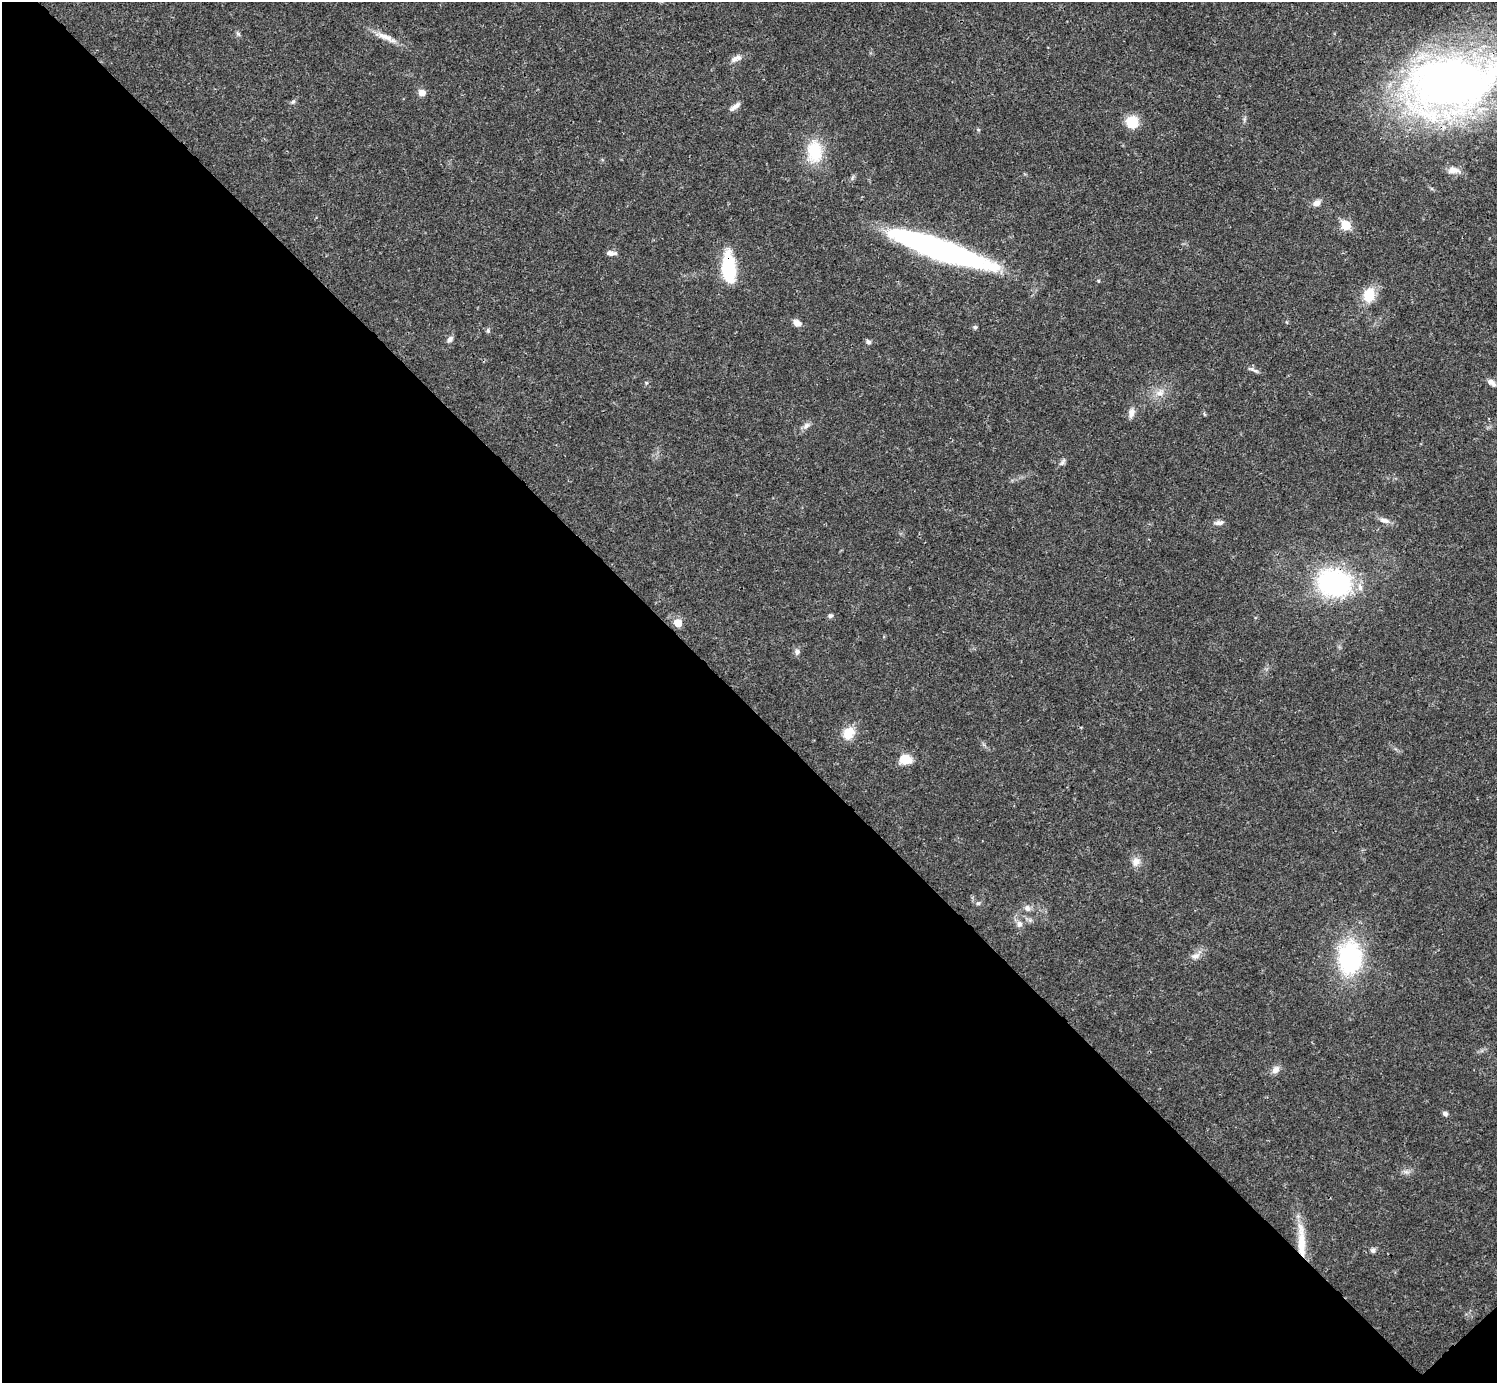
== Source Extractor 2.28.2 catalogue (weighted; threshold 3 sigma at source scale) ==
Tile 14 of 4 x 4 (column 2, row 4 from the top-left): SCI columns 1495-2989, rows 158-1538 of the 5981 x 5981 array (HDU 1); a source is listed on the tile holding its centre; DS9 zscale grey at full resolution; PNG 1499 x 1385 px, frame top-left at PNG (2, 2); no overlay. Shown black and unused: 49% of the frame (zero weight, under 3 of 4 exposures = <1% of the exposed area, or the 3 px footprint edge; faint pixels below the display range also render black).
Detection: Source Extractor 2.28.2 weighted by HDU 2 'WHT'; one run over the whole footprint, this tile lists its part. Background 0.0207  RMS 0.0023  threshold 0.0101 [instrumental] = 3 sigma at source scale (4.5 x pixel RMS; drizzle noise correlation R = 1.50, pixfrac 1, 0.05/0.05 arcsec/px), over >= 5 px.
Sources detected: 47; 1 inside a brighter listed object's ellipse — not listed separately; the other 46 listed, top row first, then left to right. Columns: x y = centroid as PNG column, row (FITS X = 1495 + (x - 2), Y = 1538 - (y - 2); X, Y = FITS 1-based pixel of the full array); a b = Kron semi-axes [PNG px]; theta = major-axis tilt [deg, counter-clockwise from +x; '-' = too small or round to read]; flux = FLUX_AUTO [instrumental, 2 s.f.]
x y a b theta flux
238 34 7 4 -45 0.41
386 37 22 7 -24 2.3
736 58 16 7 24 1.4
1451 84 74 46 9 180
422 93 8 7 - 1.4
293 102 6 5 - 0.4
735 107 15 5 39 1.1
1132 122 13 12 - 4.9
814 151 28 19 -86 8.4
1453 170 17 8 -4 1.7
1316 203 9 7 31 1.2
1346 225 6 5 - 7.9
939 249 92 17 -19 69
611 253 13 6 -2 0.99
729 268 30 12 -86 14
1369 295 16 12 78 5.2
797 323 10 8 -38 1.3
975 327 5 5 - 0.39
488 331 7 5 89 0.43
450 339 9 6 56 0.81
868 342 7 6 - 0.54
1254 370 14 3 -21 0.61
1491 382 12 6 -38 1.1
646 383 6 3 72 0.27
1160 393 12 8 14 1.7
1131 413 12 7 76 1.3
806 425 11 6 42 0.91
1062 462 12 4 62 0.6
1384 520 15 6 -19 1.2
1219 523 12 6 9 0.95
1334 583 27 21 -9 41
830 616 7 5 24 0.47
678 623 6 6 - 3.6
797 652 9 7 84 0.75
848 733 15 12 60 3.8
905 759 12 9 -4 4.1
1136 861 12 10 30 1.6
978 903 6 5 - 0.4
1027 908 10 8 -41 1.1
1019 924 9 7 -73 1
1195 956 11 7 5 1.2
1350 958 26 19 87 31
1276 1070 12 8 49 1.3
1445 1114 7 5 -23 0.59
1301 1244 35 10 -88 6.4
1373 1250 6 6 - 0.64
Overlapping masked pixels (flux is a lower limit): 3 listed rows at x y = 729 268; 1334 583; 1301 1244
Isophote crosses this tile's border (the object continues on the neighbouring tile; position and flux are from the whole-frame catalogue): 1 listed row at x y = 1451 84